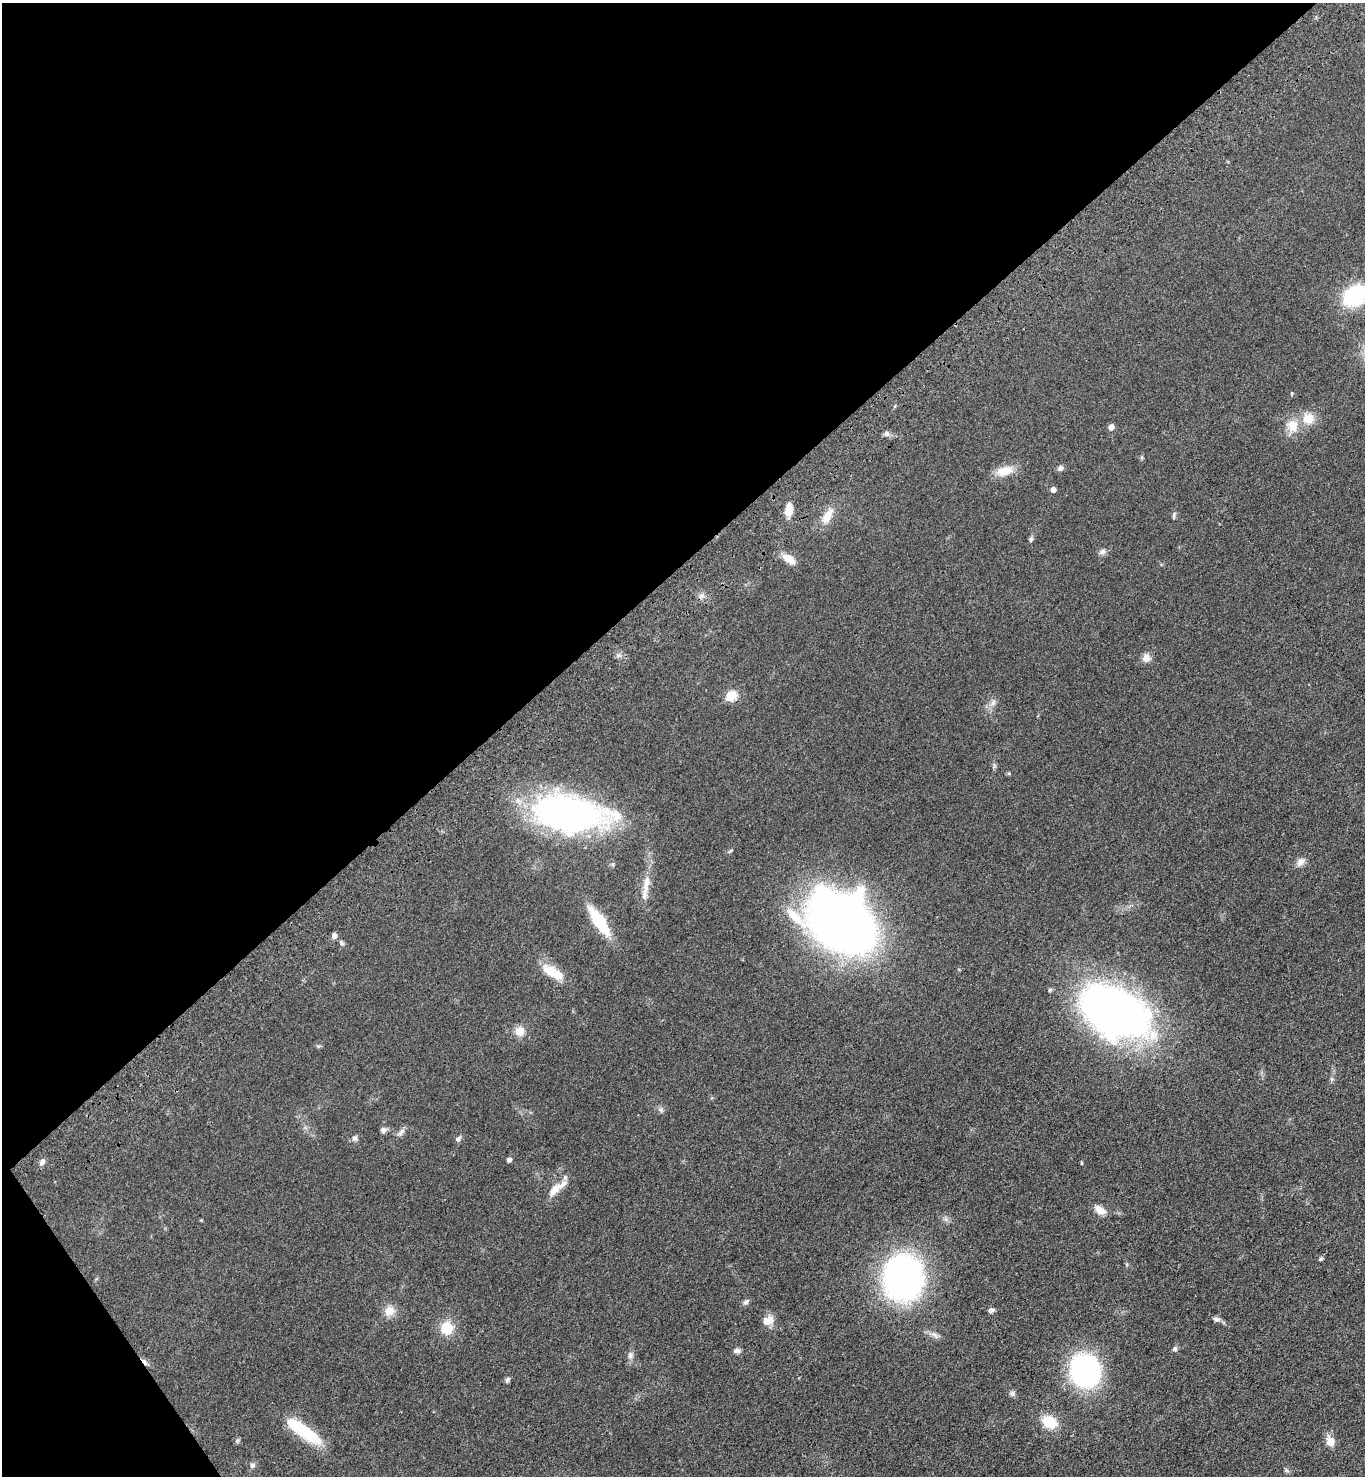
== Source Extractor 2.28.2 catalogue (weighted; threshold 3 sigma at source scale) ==
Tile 5 of 4 x 4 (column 1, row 2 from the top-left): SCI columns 372-1734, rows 3045-4518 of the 6056 x 6087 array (HDU 1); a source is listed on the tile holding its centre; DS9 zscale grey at full resolution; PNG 1367 x 1478 px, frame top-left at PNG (2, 3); no overlay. Shown black and unused: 40% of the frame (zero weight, under 3 of 4 exposures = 6% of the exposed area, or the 3 px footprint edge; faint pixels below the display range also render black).
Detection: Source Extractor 2.28.2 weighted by HDU 2 'WHT'; one run over the whole footprint, this tile lists its part. Background 0.072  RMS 0.0064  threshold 0.0287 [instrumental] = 3 sigma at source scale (4.5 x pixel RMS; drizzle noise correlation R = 1.50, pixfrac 1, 0.05/0.05 arcsec/px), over >= 5 px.
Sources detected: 68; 1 cosmic-ray / hot-pixel residue — not listed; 3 inside a brighter listed object's ellipse — not listed separately; the other 64 listed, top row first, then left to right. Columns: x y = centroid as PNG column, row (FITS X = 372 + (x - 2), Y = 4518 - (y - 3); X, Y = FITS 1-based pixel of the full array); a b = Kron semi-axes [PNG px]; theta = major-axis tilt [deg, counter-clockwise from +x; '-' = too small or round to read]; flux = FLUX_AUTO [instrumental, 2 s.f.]
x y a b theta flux
1355 296 17 13 31 69
1292 393 5 3 - 0.56
1308 419 16 15 - 10
1292 426 19 17 -85 11
1111 427 7 6 - 2.9
886 433 8 6 89 1.5
1060 468 8 7 - 1.9
1004 471 23 12 16 9.7
1053 490 5 5 - 3.4
789 509 17 9 83 6.7
1174 515 11 4 78 1.3
827 517 23 11 60 9
1031 539 8 5 80 1.3
1102 552 10 6 32 2.2
789 559 18 9 -35 6.7
702 595 7 7 - 2.3
1146 658 11 10 - 3.8
731 696 6 5 - 37
993 703 10 5 63 2.5
1009 773 5 3 - 0.66
570 813 77 34 -6 210
1301 862 12 9 49 3.7
613 864 6 5 - 1
646 883 16 8 79 6.4
599 921 30 10 -56 32
841 923 45 33 -34 780
334 936 7 5 83 2.8
341 943 8 5 -28 1.3
550 971 21 12 -41 13
1050 990 4 4 - 1.2
1115 1012 69 44 -28 330
519 1031 13 13 - 6.4
1331 1079 7 4 89 1.1
661 1110 7 5 -69 1.6
383 1130 7 6 - 2.5
401 1132 15 5 51 2.5
355 1138 8 8 - 1.8
458 1139 8 6 38 1.7
509 1160 4 4 - 2.7
42 1162 8 6 55 2.7
1081 1163 5 3 - 0.55
554 1190 19 9 49 7.6
1100 1210 15 8 -35 5.6
1320 1259 6 4 19 0.98
903 1278 41 36 86 190
746 1302 10 5 40 1.7
991 1310 7 5 19 2
389 1311 15 13 59 6.7
1216 1319 9 6 -2 2
768 1320 15 11 28 5.8
447 1328 19 16 87 12
934 1335 15 6 -35 3
1175 1349 7 6 - 1.6
737 1351 9 6 -7 2.1
630 1355 10 7 72 2.5
1085 1371 23 21 -68 170
507 1380 7 5 46 1.5
1012 1393 8 7 - 1.7
1049 1422 17 12 -32 15
303 1431 46 12 -35 34
237 1441 8 4 59 0.98
1330 1441 12 9 -69 6.3
252 1465 7 6 - 1.9
1287 1470 7 4 -46 1.1
Overlapping masked pixels (flux is a lower limit): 1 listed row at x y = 841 923
Isophote crosses this tile's border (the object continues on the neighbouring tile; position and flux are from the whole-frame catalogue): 1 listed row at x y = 1355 296